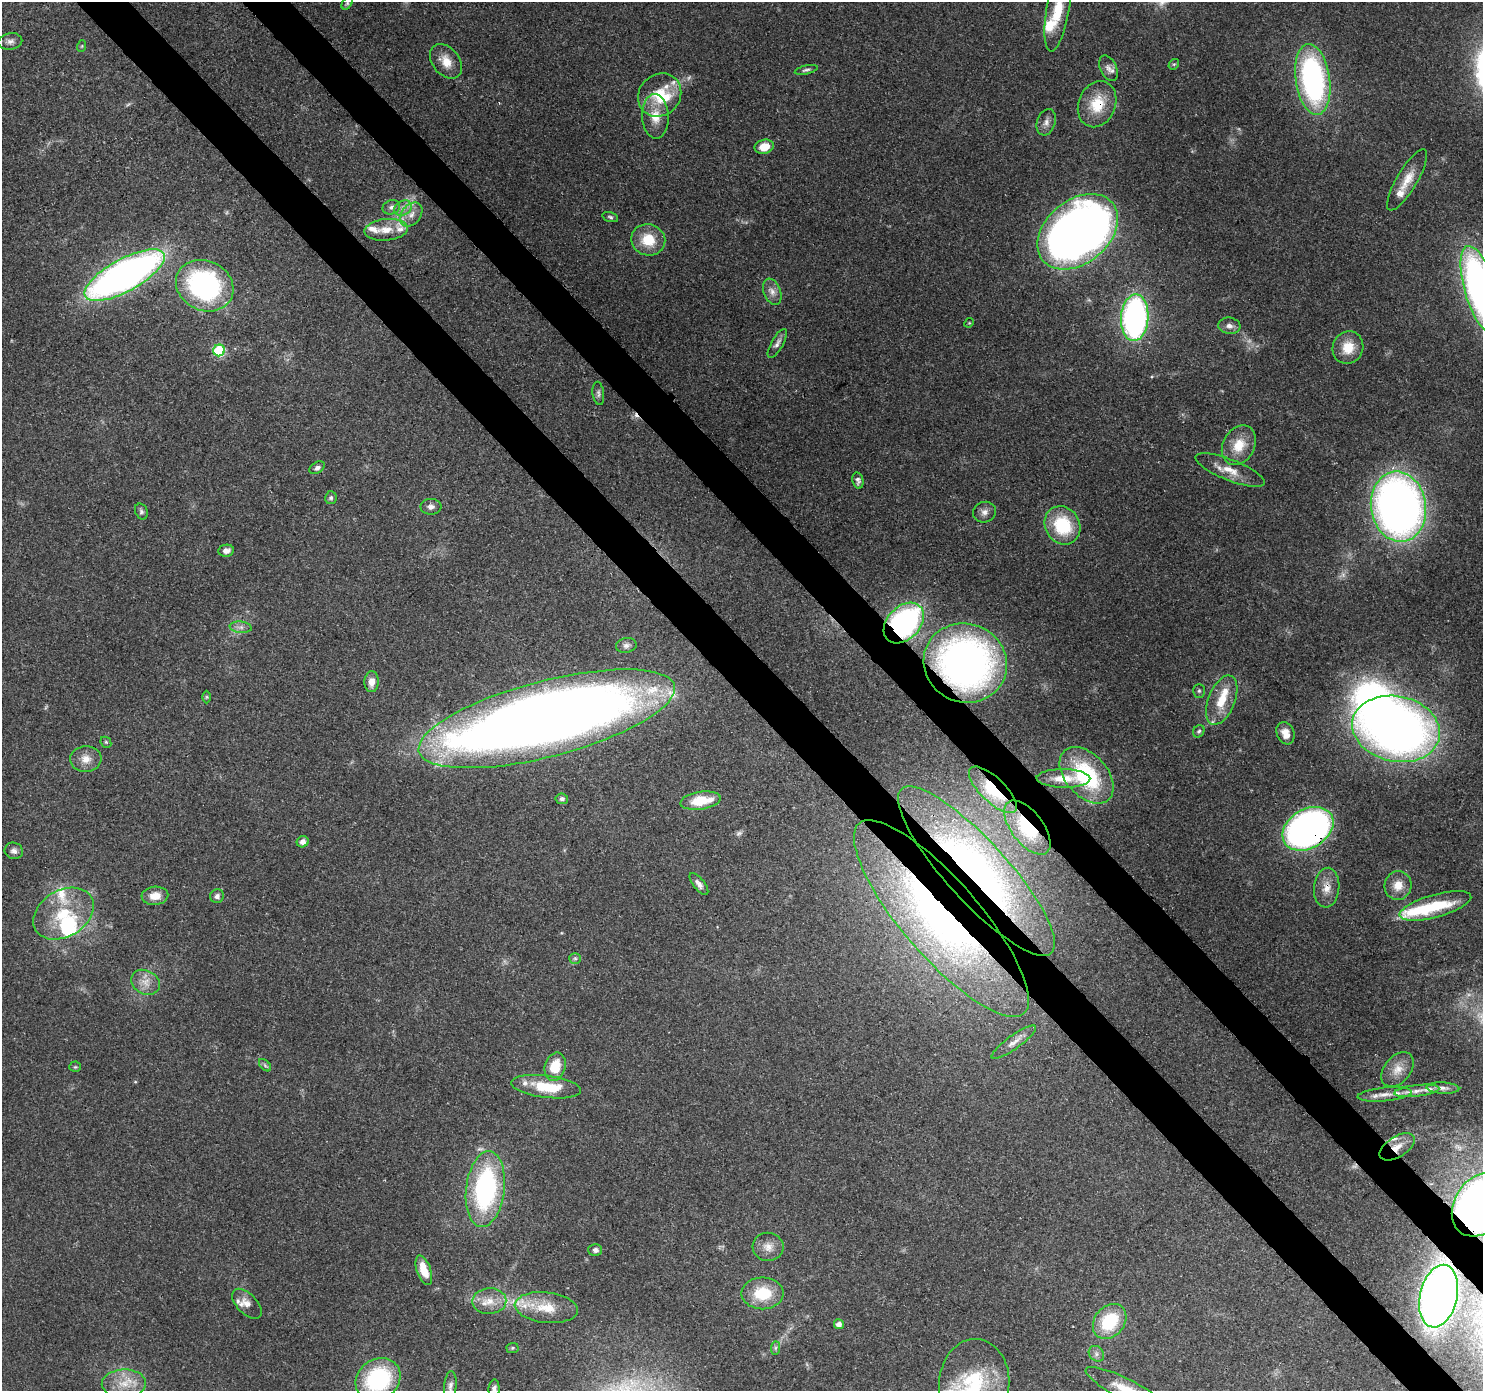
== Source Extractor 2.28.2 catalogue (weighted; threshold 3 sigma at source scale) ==
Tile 6 of 4 x 4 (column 2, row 2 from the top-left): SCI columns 1574-3054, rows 3004-4392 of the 6116 x 6073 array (HDU 1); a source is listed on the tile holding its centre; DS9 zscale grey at full resolution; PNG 1485 x 1393 px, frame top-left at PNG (2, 2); each listed source drawn as its Kron ellipse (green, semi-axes under 4 px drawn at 4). Shown black and unused: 7% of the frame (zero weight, under 3 of 4 exposures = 8% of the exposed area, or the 3 px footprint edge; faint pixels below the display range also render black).
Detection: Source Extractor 2.28.2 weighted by HDU 2 'WHT'; one run over the whole footprint, this tile lists its part. Background 0.122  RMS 0.0045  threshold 0.0201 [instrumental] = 3 sigma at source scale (4.5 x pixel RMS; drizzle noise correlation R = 1.50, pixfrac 1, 0.0396/0.0396 arcsec/px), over >= 5 px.
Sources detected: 136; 6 too faint to see at this stretch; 4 inside a brighter object's white glare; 1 cosmic-ray / hot-pixel residue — neither listed nor drawn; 16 inside a brighter listed object's ellipse — not listed separately; the other 109 listed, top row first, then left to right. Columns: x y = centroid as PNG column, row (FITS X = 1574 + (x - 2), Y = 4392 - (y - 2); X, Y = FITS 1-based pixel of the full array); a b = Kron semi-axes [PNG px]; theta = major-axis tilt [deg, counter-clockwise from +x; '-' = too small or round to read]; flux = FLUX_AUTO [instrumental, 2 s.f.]
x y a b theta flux
347 3 7 4 54 0.77
1058 9 42 11 80 15
10 41 12 8 10 2.2
82 46 6 3 71 0.49
446 61 19 13 -52 6.8
1174 64 6 4 41 0.66
1108 68 13 8 -65 2.7
806 70 12 4 12 1.1
1313 79 36 17 -82 110
660 95 23 20 45 16
1097 104 24 18 68 15
655 116 22 13 -87 8.5
1046 122 13 9 72 2.8
764 147 10 7 12 7.1
1407 180 35 10 59 8.2
391 207 9 7 20 1.8
403 208 9 7 30 2.6
411 215 13 9 52 4.2
610 217 8 4 -17 0.9
386 230 22 11 5 7.1
1078 232 45 31 39 450
648 240 17 15 -18 12
124 275 45 16 29 260
205 286 29 25 -25 93
1480 289 45 15 -73 200
772 292 13 8 -68 3.2
1135 318 23 13 86 140
969 323 5 4 - 0.45
1229 326 11 8 -5 2.5
777 343 16 6 61 2.1
1348 348 17 15 64 9.3
219 350 6 6 - 37
598 393 12 5 -83 1.5
1239 445 21 15 62 11
317 468 8 5 32 1.5
1230 470 37 10 -21 7.7
858 480 8 5 -79 1.5
331 498 6 5 - 0.95
431 507 10 8 1 1.9
1398 507 35 27 -81 300
141 511 8 6 -66 1.2
984 512 11 10 - 2.7
1062 525 20 17 -58 24
226 551 8 6 8 2.3
904 623 23 16 46 100
241 627 11 5 -6 1.9
626 645 10 7 10 1.8
965 663 42 39 -22 200
372 682 10 7 87 4.2
1199 691 7 6 - 0.94
207 697 6 4 90 0.57
1222 700 26 13 68 12
547 719 132 38 15 830
1396 729 44 32 -12 350
1199 731 6 5 - 0.87
1285 733 11 8 -68 4.3
106 742 6 5 - 0.62
86 759 16 12 4 5.1
1086 775 33 21 -48 43
1063 778 27 9 -1 7.2
993 790 31 12 -44 22
562 799 6 5 - 1.4
701 801 20 9 8 14
1027 827 32 16 -52 27
1308 829 27 19 31 210
303 842 6 5 - 2.6
14 851 9 8 - 1.9
976 871 111 30 -48 160
699 884 13 5 -52 2.1
1398 885 14 13 - 6
1327 888 20 12 85 6.1
155 896 13 9 5 5.3
217 896 7 6 - 1.7
1435 906 37 11 15 23
63 914 32 23 31 22
941 919 126 38 -49 210
575 958 6 5 - 0.85
145 982 15 11 -27 5
1014 1042 27 6 36 4.2
265 1065 7 4 -46 0.88
75 1067 5 5 - 0.66
555 1067 14 10 74 12
1397 1069 20 13 49 5.9
546 1087 35 11 -7 19
1443 1088 16 5 -3 2.3
1417 1091 23 5 6 4.1
1385 1094 27 6 5 5.3
1397 1147 20 10 33 6.4
485 1189 38 19 83 79
1480 1205 34 25 57 320
768 1247 15 14 - 5
595 1250 7 6 - 1.5
424 1270 15 7 -70 9.4
763 1293 21 16 0 17
1439 1296 32 18 77 300
489 1301 17 13 2 6.9
247 1304 18 10 -45 3.7
546 1308 31 15 -6 14
1110 1321 19 15 51 25
839 1324 5 5 - 2.7
512 1348 6 5 - 0.73
775 1348 7 4 89 0.92
1096 1354 8 7 - 1.6
378 1379 24 20 35 52
124 1384 22 14 2 9.9
974 1384 45 35 86 42
450 1386 15 6 84 2
494 1389 9 5 87 1.9
1127 1390 45 10 -27 12
Overlapping masked pixels (flux is a lower limit): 15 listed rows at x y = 1097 104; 1078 232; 904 623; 965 663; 547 719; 1396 729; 993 790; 1027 827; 1308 829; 976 871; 1327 888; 941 919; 1397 1147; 1480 1205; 1439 1296
Isophote crosses this tile's border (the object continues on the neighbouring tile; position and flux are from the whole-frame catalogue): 7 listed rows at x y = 1058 9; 1480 289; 1480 1205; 378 1379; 974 1384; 494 1389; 1127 1390